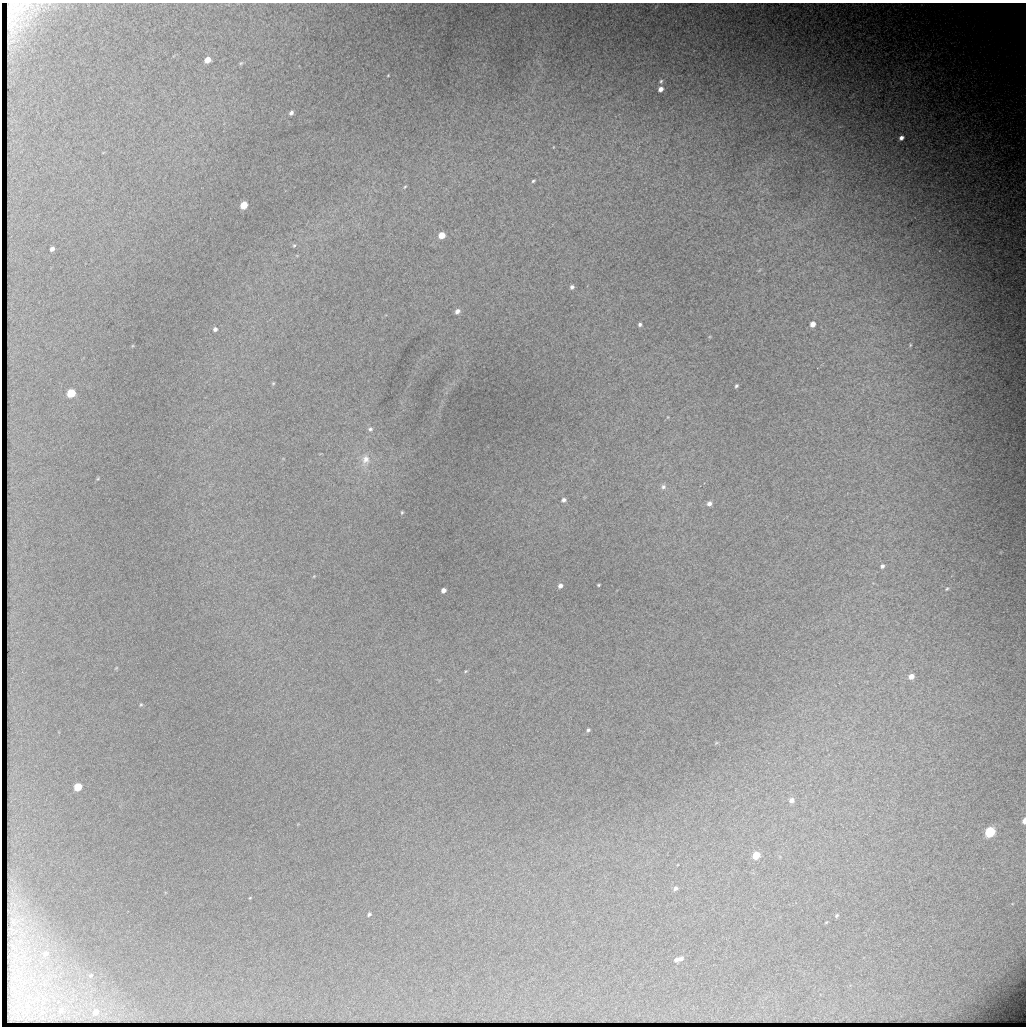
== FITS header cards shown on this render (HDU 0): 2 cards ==
NAXIS1  =                 1024 / length of data axis 1
NAXIS2  =                 1024 / length of data axis 2

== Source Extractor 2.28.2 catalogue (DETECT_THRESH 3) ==
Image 1024 x 1024 px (HDU 0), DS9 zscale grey, 1 PNG px = 1 image px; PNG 1028 x 1028 px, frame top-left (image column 1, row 1024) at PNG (2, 3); no overlay
Background 4010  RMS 21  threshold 63.6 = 3 sigma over >= 5 px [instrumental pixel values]
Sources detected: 58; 1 with non-positive FLUX_AUTO (blend fragments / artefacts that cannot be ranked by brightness) is not listed; the other 57 listed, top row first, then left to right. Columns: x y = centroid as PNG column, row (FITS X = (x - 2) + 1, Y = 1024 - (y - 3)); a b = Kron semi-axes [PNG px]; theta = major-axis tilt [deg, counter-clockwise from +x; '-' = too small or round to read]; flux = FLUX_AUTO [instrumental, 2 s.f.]
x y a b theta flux
207 60 5 4 - 17000
241 63 7 4 44 2000
388 75 3 2 - 1100
661 81 6 5 - 2900
660 89 6 5 - 8300
291 113 5 4 - 4100
901 138 5 4 - 6300
553 147 3 2 - 750
533 181 4 3 - 2100
405 187 5 4 - 1600
244 205 5 5 - 47000
442 235 5 5 - 24000
294 245 5 4 - 1900
52 249 4 4 - 5100
572 287 5 4 - 3900
457 311 6 5 - 6300
640 324 4 3 - 3000
812 324 5 4 - 9600
215 329 6 5 - 4000
910 345 5 4 - 1600
273 383 5 4 - 1600
736 386 4 3 - 2400
71 393 5 5 - 75000
668 417 5 3 - 1200
370 429 7 6 - 3600
365 460 15 11 73 16000
98 478 5 3 - 1400
663 487 7 7 - 4700
564 500 5 4 - 4200
709 503 6 5 - 5800
402 512 4 3 - 1700
882 566 5 4 - 3600
314 576 5 3 - 1200
598 585 3 3 - 1500
560 586 5 4 - 5500
947 589 5 4 - 1800
443 590 5 4 - 7400
116 668 5 4 - 1300
466 671 4 4 - 1500
911 676 5 4 - 11000
141 704 5 4 - 1600
588 730 4 4 - 2500
716 743 6 4 19 1600
78 787 5 5 - 50000
792 800 7 6 - 6400
1024 821 5 3 - 12000
990 832 6 5 - 170000
756 855 5 5 - 37000
675 888 5 4 - 3400
250 898 4 3 - 1000
369 914 5 4 - 2500
837 915 5 4 - 2000
45 953 6 5 - 3600
678 959 9 4 15 8000
91 975 5 5 - 2000
61 1010 4 3 - 2400
96 1012 5 4 - 6400
At the frame edge (FLAGS 8, measured only in part): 1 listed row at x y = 1024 821
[1 non-positive-flux detection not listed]